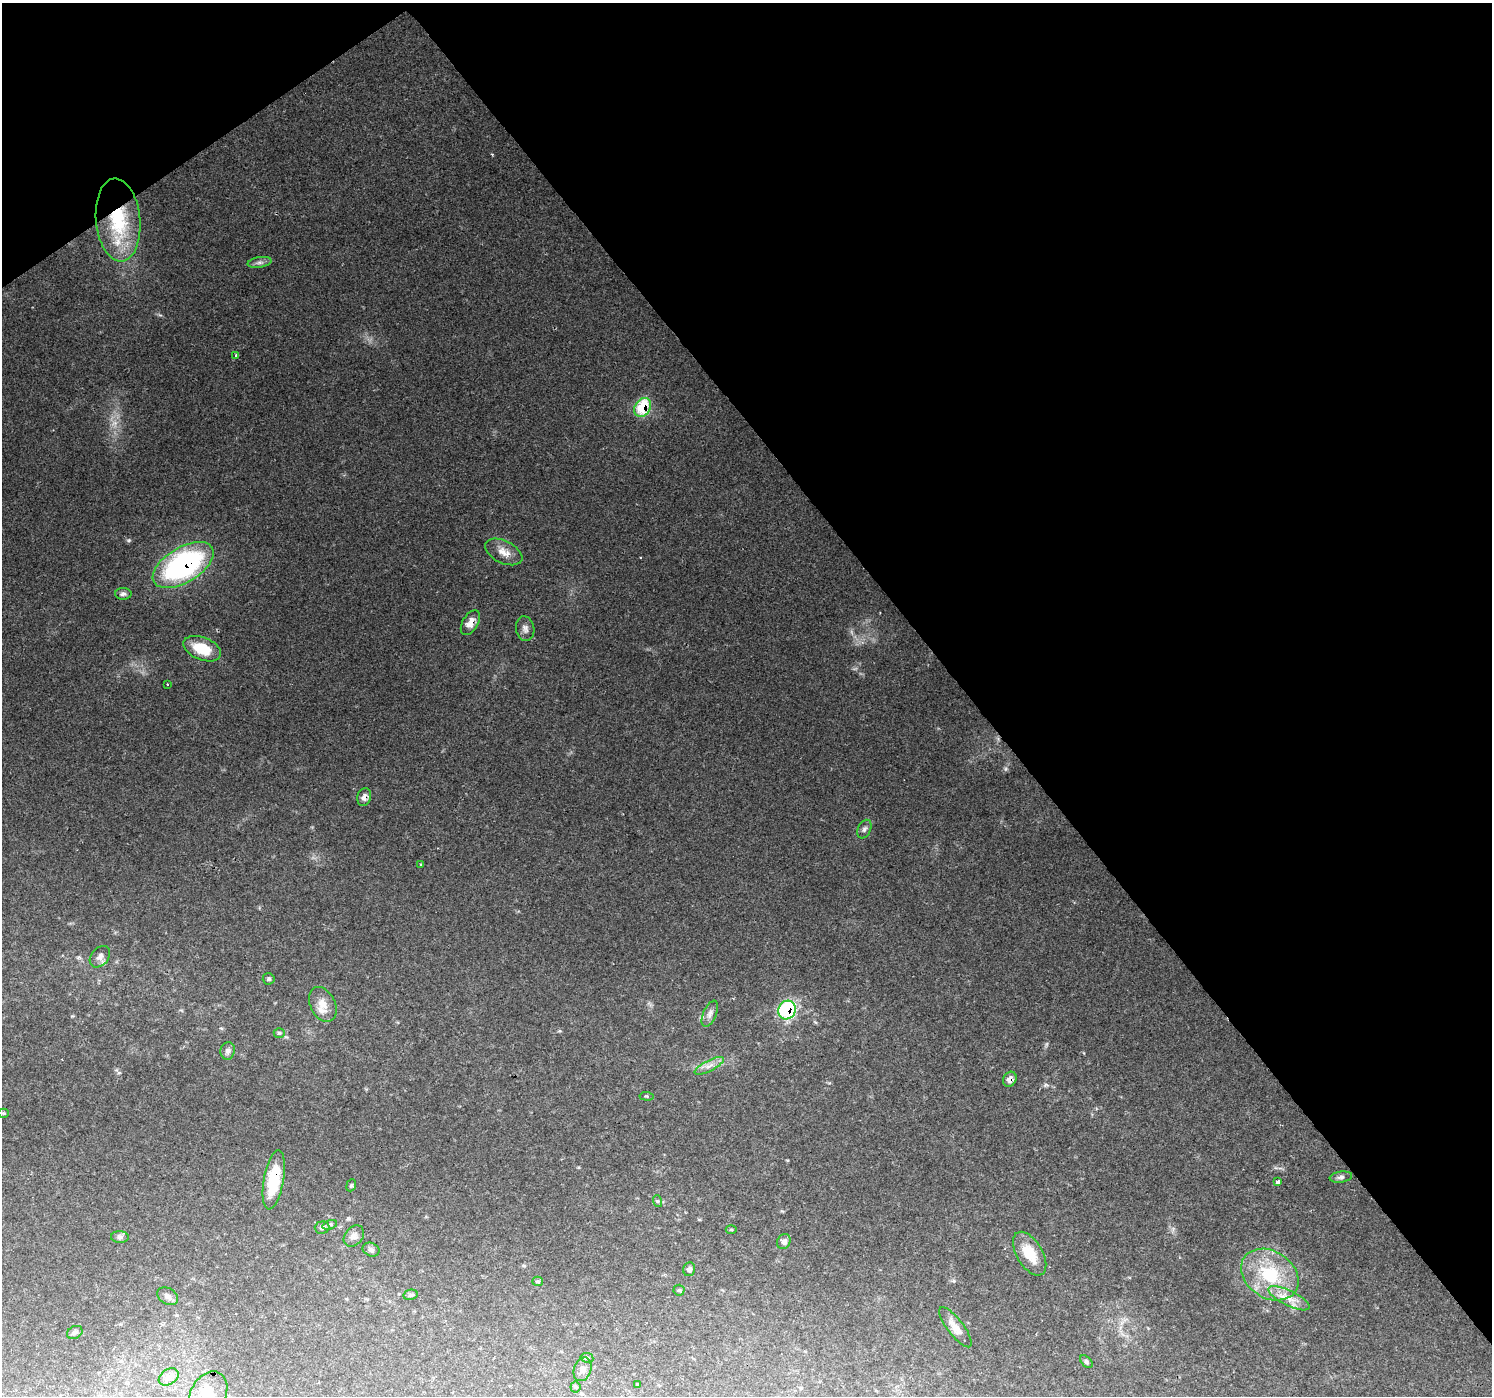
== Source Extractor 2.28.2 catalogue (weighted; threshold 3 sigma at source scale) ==
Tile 3 of 4 x 4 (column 3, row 1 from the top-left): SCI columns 2983-4472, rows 4336-5729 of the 5982 x 5925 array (HDU 1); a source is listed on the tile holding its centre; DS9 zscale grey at full resolution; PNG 1494 x 1398 px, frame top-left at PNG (2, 3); each listed source drawn as its Kron ellipse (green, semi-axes under 4 px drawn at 4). Shown black and unused: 38% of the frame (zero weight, under 2 of 3 exposures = <1% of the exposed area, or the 3 px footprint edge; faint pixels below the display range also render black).
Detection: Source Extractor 2.28.2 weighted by HDU 2 'WHT'; one run over the whole footprint, this tile lists its part. Background 0.113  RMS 0.0066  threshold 0.0295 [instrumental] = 3 sigma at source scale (4.5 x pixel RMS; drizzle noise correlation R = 1.50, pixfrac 1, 0.0396/0.0396 arcsec/px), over >= 5 px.
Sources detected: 56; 2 cosmic-ray / hot-pixel residue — neither listed nor drawn; the other 54 listed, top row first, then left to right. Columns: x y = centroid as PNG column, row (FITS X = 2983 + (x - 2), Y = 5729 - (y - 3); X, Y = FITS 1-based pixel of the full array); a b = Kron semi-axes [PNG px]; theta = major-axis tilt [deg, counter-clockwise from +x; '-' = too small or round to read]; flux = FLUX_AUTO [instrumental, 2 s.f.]
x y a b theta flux
118 220 42 22 -84 50
260 262 12 5 10 2.3
236 355 3 2 - 0.96
643 407 10 7 59 30
504 552 20 11 -26 7
183 565 34 17 31 140
123 594 8 6 0 1.9
470 623 13 7 59 5.4
525 629 12 9 -80 3.1
202 649 20 11 -21 19
167 685 3 2 - 0.64
364 797 9 6 76 3.5
864 829 10 6 64 1.9
421 865 3 3 - 1.1
100 957 12 8 50 3.4
269 979 6 5 - 1.3
323 1004 18 12 -64 8.5
787 1010 9 8 - 61
710 1014 14 6 66 3.1
279 1033 5 4 - 1.2
228 1051 9 7 78 2.2
709 1066 16 5 26 4.1
1010 1079 8 6 56 3.6
647 1096 7 3 -6 0.68
4 1113 5 4 - 0.81
1341 1177 11 5 8 1.9
274 1180 30 10 80 29
1277 1182 4 3 - 2.9
351 1185 6 4 67 1.1
657 1201 6 4 -70 0.91
330 1225 7 4 18 1.2
322 1228 7 6 - 1.6
731 1229 5 3 - 0.71
354 1236 12 8 50 3.5
120 1237 9 6 -3 1.8
784 1241 8 6 64 2.7
371 1250 9 6 -23 1.8
1030 1254 24 13 -59 14
689 1269 7 6 - 1.9
1270 1275 31 23 -33 38
538 1281 5 4 - 0.98
679 1290 5 5 - 1.1
410 1295 7 5 11 1.2
168 1296 11 8 -33 3.1
1289 1298 23 7 -26 8.1
955 1327 24 8 -53 6.6
75 1332 8 6 31 1.6
587 1358 6 5 - 1.1
1086 1362 8 4 -46 1.2
583 1369 12 8 72 3.5
169 1377 11 7 33 2.8
637 1384 3 2 - 0.47
575 1387 5 5 - 0.96
208 1394 24 17 62 12
Overlapping masked pixels (flux is a lower limit): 8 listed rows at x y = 118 220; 643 407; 183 565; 470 623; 364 797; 787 1010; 1010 1079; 274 1180
Isophote crosses this tile's border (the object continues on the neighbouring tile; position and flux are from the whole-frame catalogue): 1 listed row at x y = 208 1394
Unlisted compact peaks at least as high as the median listed source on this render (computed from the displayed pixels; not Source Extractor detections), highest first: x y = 1006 769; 160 315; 560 1031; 119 1073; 787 1160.